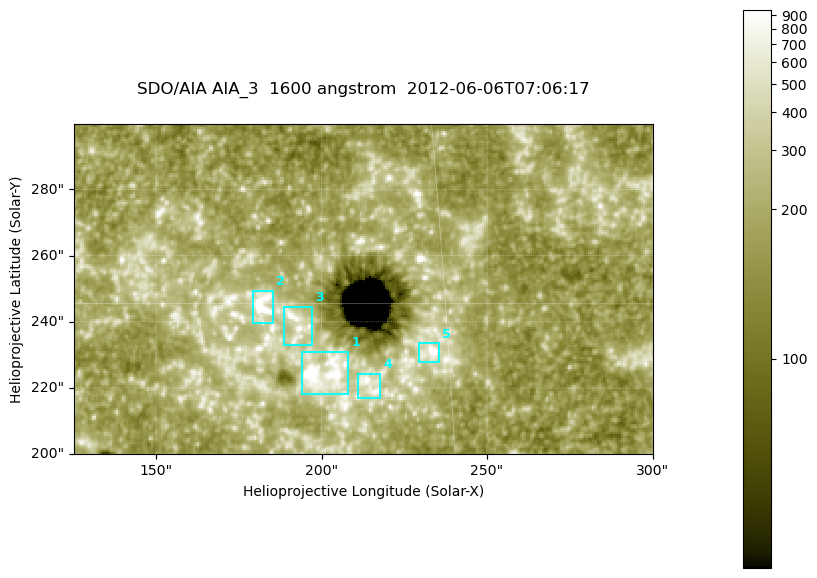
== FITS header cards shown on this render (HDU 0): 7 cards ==
TELESCOP= 'SDO/AIA '
INSTRUME= 'AIA_3   '
WAVELNTH=                 1600
WAVEUNIT= 'angstrom'
DATE-OBS= '2012-06-06T07:06:17.12'
CTYPE1  = 'HPLN-TAN'
CTYPE2  = 'HPLT-TAN'

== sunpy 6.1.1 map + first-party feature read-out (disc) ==
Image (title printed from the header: SDO/AIA AIA_3  1600 angstrom  2012-06-06T07:06:17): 287 x 164 px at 0.609 arcsec/px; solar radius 946 arcsec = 1552 px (partial field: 0.6% of the solar disc is inside the frame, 100% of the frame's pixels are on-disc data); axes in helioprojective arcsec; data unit not stated in the header (colour bar unlabelled)
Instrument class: DISC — disc imager (sunpy class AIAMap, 1600 A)
Bright regions (active regions / flare kernels): reference = the on-disc median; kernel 3 px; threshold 5 sigma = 334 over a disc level ~183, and >= 1.15x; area >= 47 px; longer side >= 3 px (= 1.8 arcsec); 5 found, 5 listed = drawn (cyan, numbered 1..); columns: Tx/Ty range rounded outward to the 2 arcsec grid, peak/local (2 s.f.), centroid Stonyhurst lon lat
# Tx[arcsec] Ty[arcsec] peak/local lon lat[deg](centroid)
1 194..208 218..232 15 +13 +14
2 178..186 238..250 9.8 +11 +15
3 188..198 232..246 5.6 +12 +15
4 210..218 216..226 5.7 +13 +13
5 228..236 228..234 6.9 +15 +14